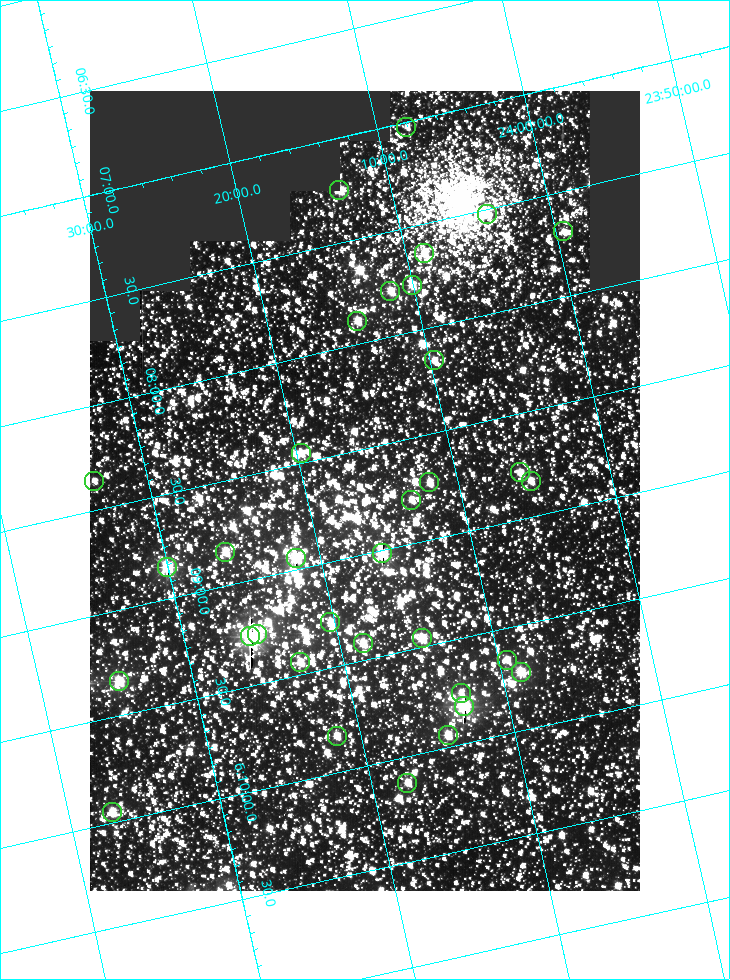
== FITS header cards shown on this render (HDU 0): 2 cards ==
NAXIS1  =                  550
NAXIS2  =                  800

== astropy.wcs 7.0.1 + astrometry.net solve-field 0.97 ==
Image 550 x 800 px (HDU 0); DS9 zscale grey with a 90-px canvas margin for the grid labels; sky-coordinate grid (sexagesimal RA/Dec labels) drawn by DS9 from the SOLVED WCS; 34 Tycho-2 reference stars matched to detected sources circled (green)
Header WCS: RA---TAN/DEC--TAN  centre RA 06:08:42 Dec +24:16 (92.17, +24.27 deg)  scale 3.98 arcsec/px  FOV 36.4' x 53.0'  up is -103 deg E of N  parity normal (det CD < 0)
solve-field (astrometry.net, Tycho-2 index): VERIFIED the header's WCS against the Tycho-2 star catalogue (verified at 3 index scales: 18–32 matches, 0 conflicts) and refined it, rather than solving blind
Solved WCS: RA---TAN-SIP/DEC--TAN-SIP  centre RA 06:08:42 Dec +24:16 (92.17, +24.27 deg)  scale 3.98 arcsec/px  FOV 36.4' x 53.0'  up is -103 deg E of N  parity normal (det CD < 0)
The solver's refit moves the header's centre by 0.18 arcsec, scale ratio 1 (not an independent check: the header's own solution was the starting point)
Tycho-2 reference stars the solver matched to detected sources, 34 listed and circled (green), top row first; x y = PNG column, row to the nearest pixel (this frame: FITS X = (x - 90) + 1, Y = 800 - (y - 91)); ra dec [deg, ICRS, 3 dp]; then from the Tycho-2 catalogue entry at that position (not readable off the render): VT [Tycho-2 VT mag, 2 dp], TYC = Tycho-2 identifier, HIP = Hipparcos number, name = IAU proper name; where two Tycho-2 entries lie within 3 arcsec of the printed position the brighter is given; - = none
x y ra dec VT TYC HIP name
406 127 91.756 +24.135 11.55 1864-383-1 - -
339 190 91.813 +24.222 9.50 1864-951-1 - -
487 214 91.882 +24.069 10.67 1864-1197-1 - -
563 231 91.922 +23.991 11.04 1864-773-1 - -
424 253 91.910 +24.147 9.81 1864-677-1 - -
412 285 91.945 +24.168 9.83 1864-545-1 - -
390 291 91.946 +24.193 9.49 1864-879-1 - -
357 321 91.972 +24.235 9.87 1864-607-1 - -
434 360 92.040 +24.163 9.97 1864-387-1 - -
301 453 92.113 +24.329 10.09 1877-692-1 - -
520 472 92.195 +24.097 9.91 1877-1306-1 - -
94 481 92.090 +24.558 11.22 1868-1493-1 - -
531 481 92.208 +24.088 10.02 1877-898-1 - -
429 482 92.182 +24.197 9.90 1877-42-1 - -
411 500 92.198 +24.221 10.14 1877-234-1 - -
225 552 92.210 +24.434 9.33 1881-345-1 - -
382 553 92.254 +24.266 8.73 1877-224-1 - -
296 558 92.236 +24.360 8.19 1877-300-1 29148 -
167 567 92.212 +24.501 8.67 1881-93-1 - -
330 622 92.321 +24.338 9.42 1877-884-1 - -
257 634 92.315 +24.419 9.14 1881-15-1 - -
250 636 92.316 +24.428 7.55 1881-1595-1 - -
422 638 92.364 +24.244 8.80 1877-1589-1 - -
363 643 92.355 +24.308 9.21 1877-702-1 - -
507 660 92.412 +24.157 10.23 1877-766-1 - -
300 662 92.360 +24.380 9.69 1881-496-1 - -
521 672 92.431 +24.145 8.75 1877-16-1 - -
119 681 92.334 +24.580 8.60 1881-81-1 - -
461 693 92.439 +24.215 10.07 1877-154-1 - -
464 706 92.456 +24.215 7.57 1877-1484-1 - -
448 735 92.485 +24.239 9.49 1877-1276-1 - -
337 736 92.457 +24.359 9.75 1877-1432-1 - -
407 783 92.531 +24.294 10.40 1877-334-1 - -
112 812 92.487 +24.619 9.38 1881-1542-1 - -